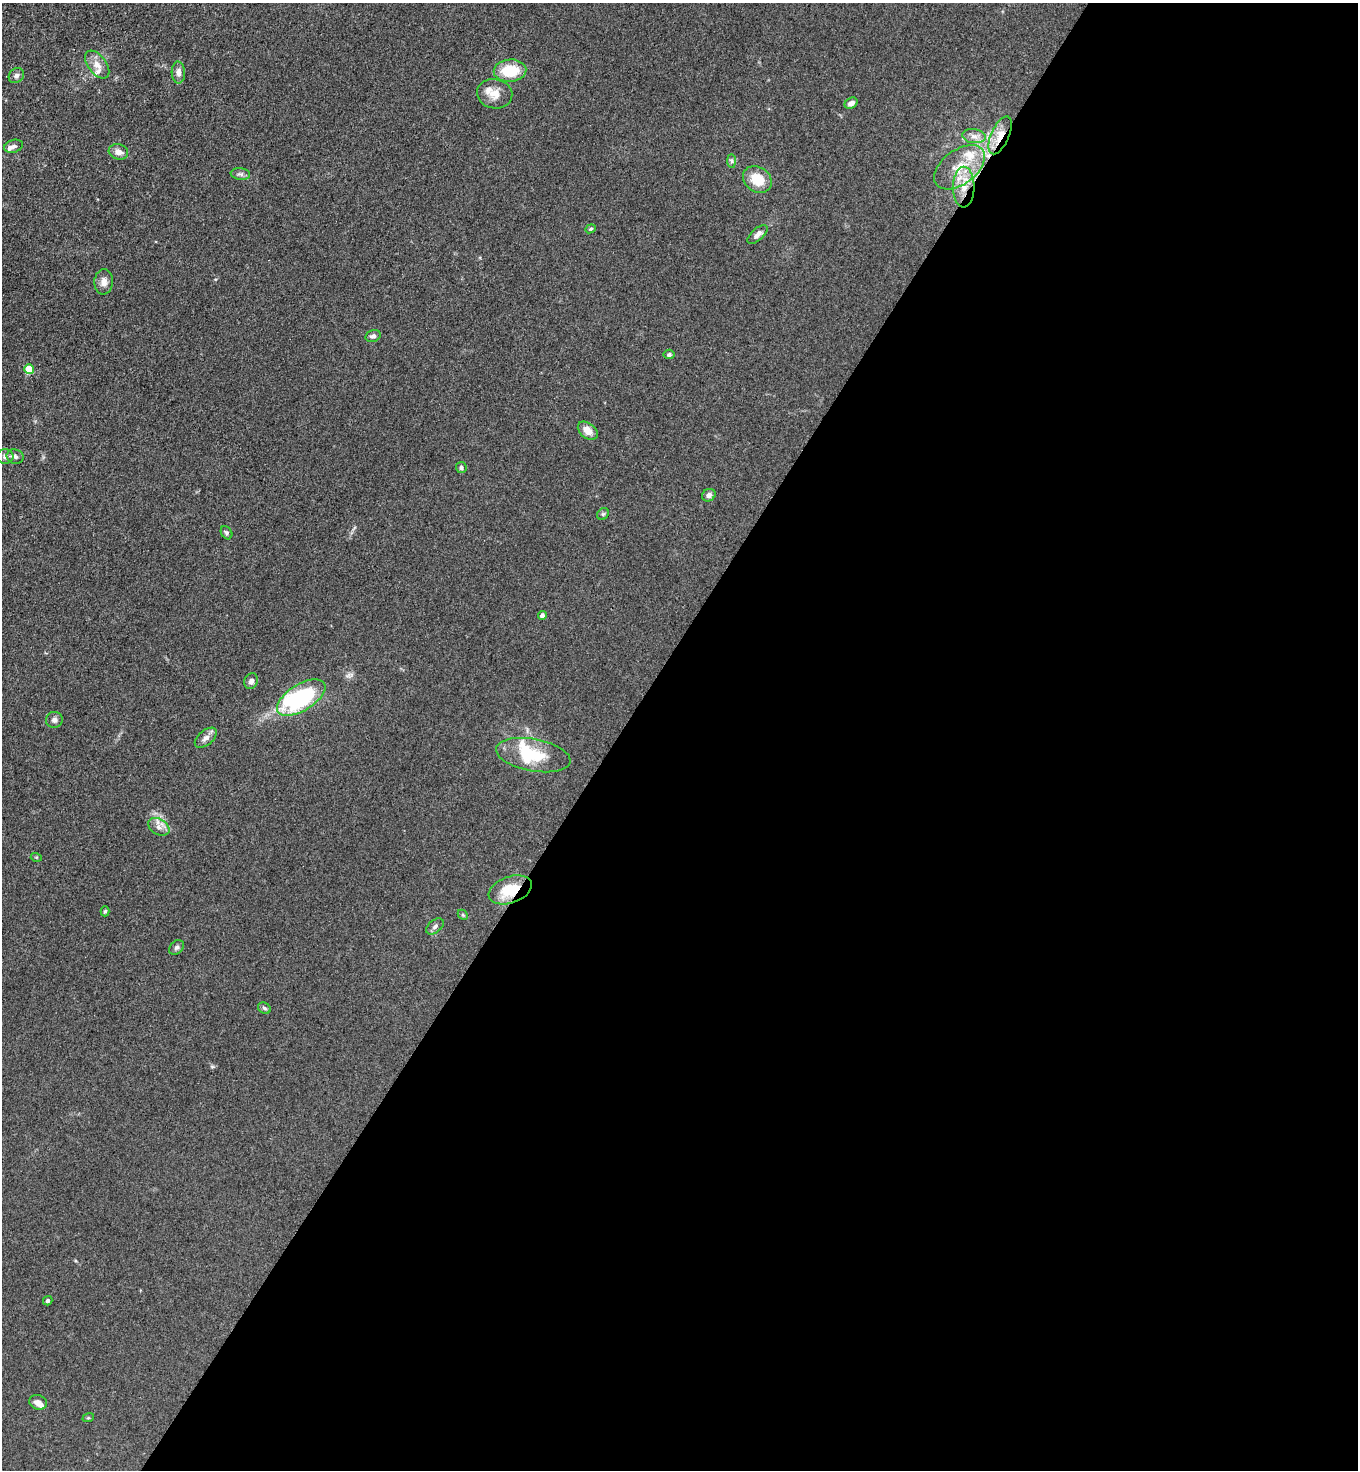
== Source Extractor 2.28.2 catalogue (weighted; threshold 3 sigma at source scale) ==
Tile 12 of 4 x 4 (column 4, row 3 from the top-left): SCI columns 4268-5623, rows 1506-2973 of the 5963 x 5945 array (HDU 1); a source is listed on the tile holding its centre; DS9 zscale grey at full resolution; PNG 1360 x 1472 px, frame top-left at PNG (2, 3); each listed source drawn as its Kron ellipse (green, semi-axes under 4 px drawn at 4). Shown black and unused: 55% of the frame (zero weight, under 3 of 4 exposures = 5% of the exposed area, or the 3 px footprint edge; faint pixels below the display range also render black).
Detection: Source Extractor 2.28.2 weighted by HDU 2 'WHT'; one run over the whole footprint, this tile lists its part. Background 0.103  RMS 0.0074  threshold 0.0333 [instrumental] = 3 sigma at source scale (4.5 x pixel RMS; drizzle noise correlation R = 1.50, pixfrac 1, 0.05/0.05 arcsec/px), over >= 5 px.
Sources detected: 52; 2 inside a brighter object's white glare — neither listed nor drawn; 5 inside a brighter listed object's ellipse — not listed separately; the other 45 listed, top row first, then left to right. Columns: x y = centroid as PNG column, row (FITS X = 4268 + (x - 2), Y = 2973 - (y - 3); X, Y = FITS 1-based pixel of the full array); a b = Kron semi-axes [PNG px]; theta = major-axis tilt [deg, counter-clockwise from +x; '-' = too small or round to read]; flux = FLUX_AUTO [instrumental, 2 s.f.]
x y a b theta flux
97 64 16 9 -53 7.2
510 71 16 11 4 23
178 72 11 7 -87 3.8
16 76 8 7 - 2.4
495 94 18 14 -9 8.6
851 103 7 5 31 3.5
1000 135 20 9 66 12
974 136 12 7 -7 4.1
13 146 9 6 16 2.6
118 152 10 7 -17 4.7
732 161 7 4 -89 1.3
959 167 29 17 37 22
240 174 10 6 -7 2.2
757 179 15 12 -35 15
964 187 20 10 89 14
591 229 5 4 - 1
758 234 12 6 41 3.7
104 282 12 9 85 4.9
373 336 8 5 15 2.3
669 354 5 4 - 1.6
29 369 5 5 - 24
588 431 11 7 -38 7.4
5 457 8 7 - 3
15 457 9 7 -17 2.3
461 468 5 5 - 1.6
709 495 7 6 - 2.9
603 514 6 5 - 1.2
227 533 7 5 -58 1.4
542 615 4 4 - 3
251 681 8 6 69 3.2
301 698 27 13 32 86
54 720 8 8 - 2.8
206 738 13 7 40 3.8
533 755 38 16 -11 28
159 827 11 7 -30 4.4
36 857 5 3 - 0.71
510 890 22 13 20 23
105 911 5 4 - 1.1
463 915 6 4 -46 0.94
435 926 10 6 40 2.3
177 947 8 6 43 1.8
264 1008 7 5 -33 1.5
48 1301 5 4 - 1.6
38 1402 9 7 -20 4.5
88 1418 6 3 17 0.78
Overlapping masked pixels (flux is a lower limit): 3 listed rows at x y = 1000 135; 964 187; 510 890